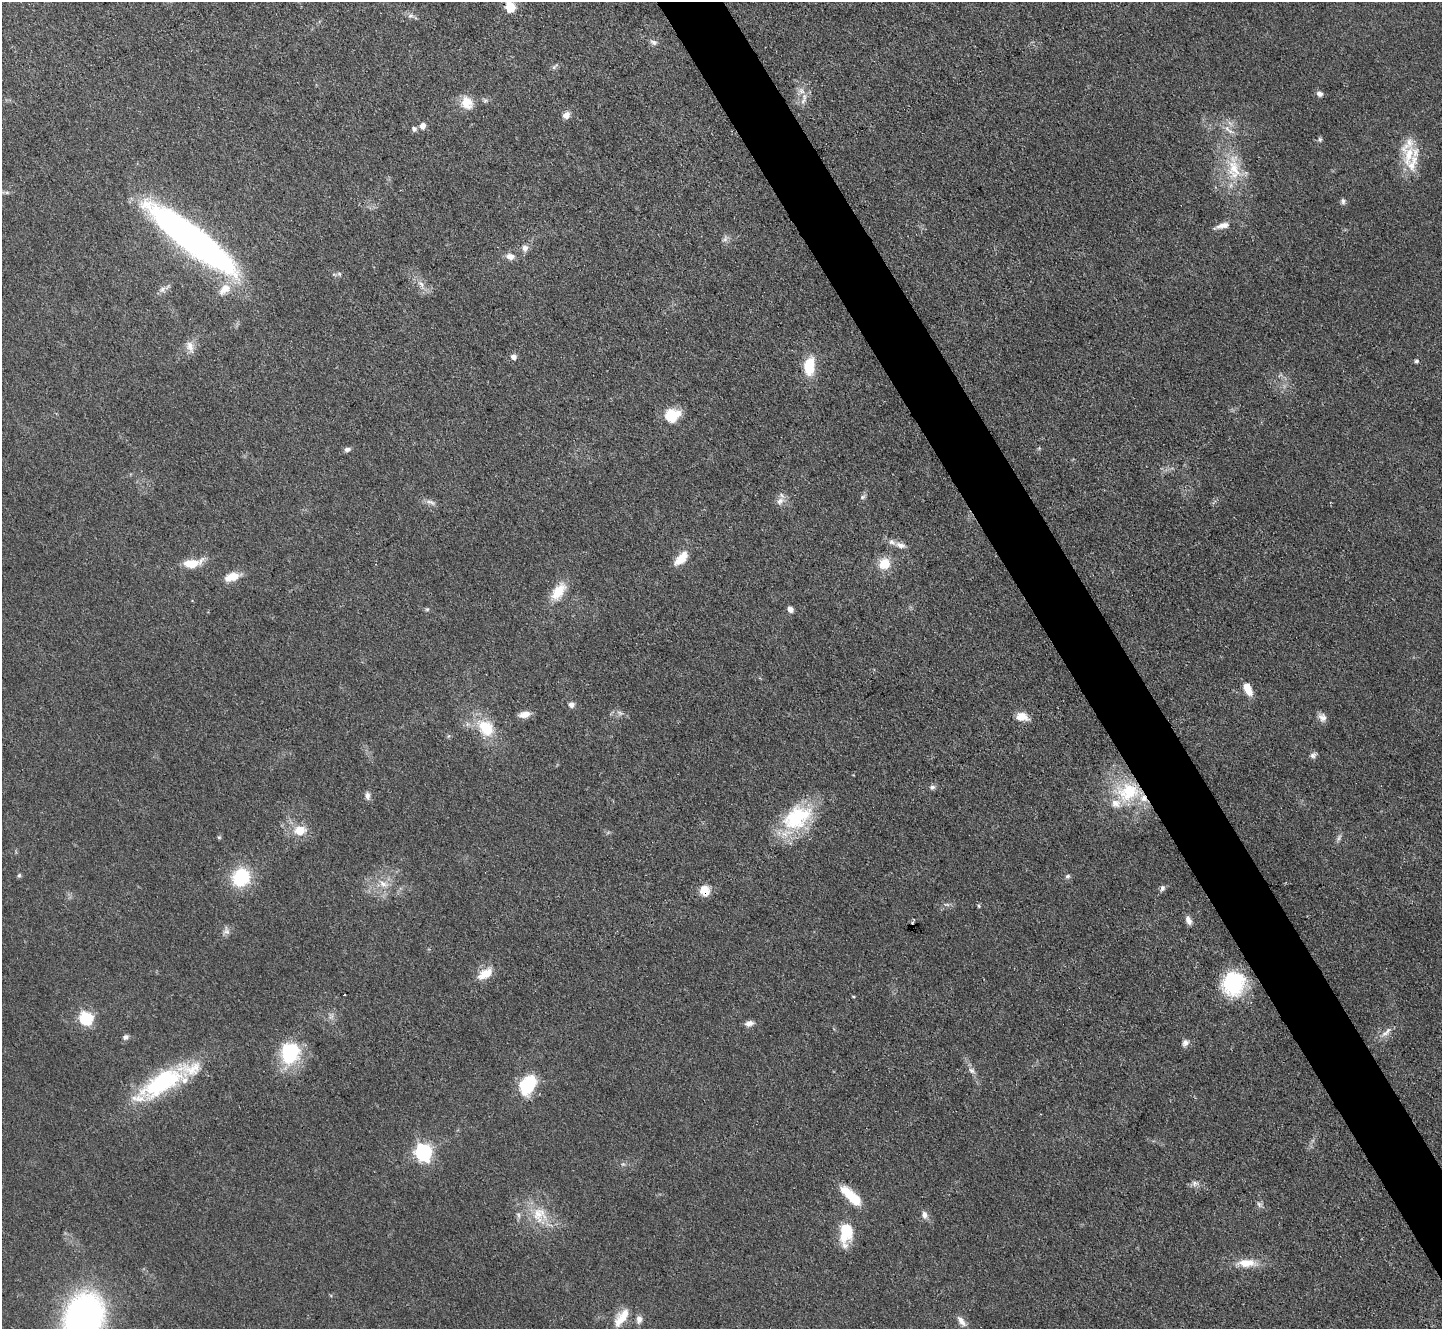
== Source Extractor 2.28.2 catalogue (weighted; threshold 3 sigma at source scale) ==
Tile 6 of 4 x 4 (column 2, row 2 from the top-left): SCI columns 1443-2882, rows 2809-4135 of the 5764 x 5754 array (HDU 1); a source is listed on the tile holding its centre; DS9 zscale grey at full resolution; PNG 1444 x 1331 px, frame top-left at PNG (2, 2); no overlay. Shown black and unused: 4% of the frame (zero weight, under 3 of 4 exposures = <1% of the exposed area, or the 3 px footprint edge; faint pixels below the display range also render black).
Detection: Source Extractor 2.28.2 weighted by HDU 2 'WHT'; one run over the whole footprint, this tile lists its part. Background 0.0479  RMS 0.0057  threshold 0.0258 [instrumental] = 3 sigma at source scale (4.5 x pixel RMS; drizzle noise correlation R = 1.50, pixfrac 1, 0.05/0.05 arcsec/px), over >= 5 px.
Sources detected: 107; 3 too faint to see at this stretch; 1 inside a brighter object's white glare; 1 cosmic-ray / hot-pixel residue — not listed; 9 inside a brighter listed object's ellipse — not listed separately; the other 93 listed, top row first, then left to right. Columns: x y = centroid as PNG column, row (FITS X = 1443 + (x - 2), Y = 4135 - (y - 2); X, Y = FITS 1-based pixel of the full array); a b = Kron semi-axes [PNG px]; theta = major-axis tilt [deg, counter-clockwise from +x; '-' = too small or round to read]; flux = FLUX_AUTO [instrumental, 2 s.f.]
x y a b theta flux
510 7 10 9 - 12
411 16 9 7 9 2.2
653 42 11 7 -25 2.2
555 66 12 5 42 1.5
801 91 11 9 -27 4
1319 93 7 6 - 2.5
485 100 7 7 - 1.4
803 101 12 6 57 3.1
467 103 19 15 -61 9.6
566 115 9 7 38 3.9
422 126 6 5 - 4.5
414 129 7 6 - 1.7
1320 139 6 6 - 1.1
1409 155 35 13 74 16
1233 167 42 19 -84 29
6 192 14 4 -2 1.6
1343 201 9 5 -84 1.6
1222 226 20 7 15 4.8
192 239 84 18 -38 320
725 239 11 7 68 2.2
525 248 9 8 - 3.4
510 256 10 8 -9 4.3
339 274 6 5 - 1.2
421 284 13 6 -56 4
162 289 12 7 46 2.9
225 289 19 12 42 9.3
190 347 17 10 -72 4.9
513 357 7 7 - 2.6
1416 361 6 5 - 1.1
809 366 22 12 83 18
672 415 17 14 22 15
1039 448 6 4 46 0.76
347 449 8 5 10 2
862 497 8 5 33 1.5
780 501 12 8 34 3.7
431 502 14 6 -21 2.6
900 545 14 7 -18 3.9
681 558 20 10 48 9.7
192 563 22 10 9 12
884 564 14 13 - 12
232 577 21 10 18 8.4
558 591 25 13 55 13
427 609 5 5 - 0.94
790 609 7 6 - 3
1248 689 14 7 -65 9.2
571 705 6 6 - 2.9
524 714 14 7 10 5.1
1022 717 15 9 -7 7.3
1322 717 12 9 -54 3.4
486 728 23 17 -48 22
1313 755 8 7 - 2
932 787 7 6 - 1.8
1128 792 36 28 7 38
367 796 11 6 -82 2.5
797 817 43 28 33 44
300 830 14 11 7 11
219 837 5 5 - 0.79
1339 838 11 3 64 1.6
19 875 6 4 62 0.95
1067 876 6 6 - 1.4
241 877 19 17 53 33
383 884 17 10 -27 7.5
1162 888 8 6 65 1.7
704 890 12 10 -72 8.5
947 904 10 4 -1 1.6
979 906 6 4 -71 0.89
1188 920 12 7 -67 3.1
226 931 12 9 -89 2.8
485 974 19 11 31 10
1234 984 27 25 61 43
344 994 3 2 - 0.8
853 996 5 3 - 0.54
86 1018 6 6 - 88
749 1023 11 7 7 3.4
1386 1032 20 7 43 4.5
125 1037 7 6 - 2
1185 1043 9 8 - 2.8
290 1053 27 22 73 38
972 1071 10 7 -38 2.5
161 1084 68 24 30 68
528 1084 17 10 60 44
423 1152 7 7 - 200
1195 1183 10 7 -12 2.6
853 1198 23 11 -46 17
1259 1205 9 6 -41 1.8
539 1214 25 22 -39 20
925 1215 10 8 -74 3.1
846 1233 26 14 86 21
1247 1263 28 11 -1 12
84 1318 43 33 72 210
621 1318 24 10 54 11
639 1319 10 7 88 3.1
961 1321 15 6 -52 3.9
Overlapping masked pixels (flux is a lower limit): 1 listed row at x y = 704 890
Isophote crosses this tile's border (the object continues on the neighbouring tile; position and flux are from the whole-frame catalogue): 2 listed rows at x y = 510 7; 84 1318